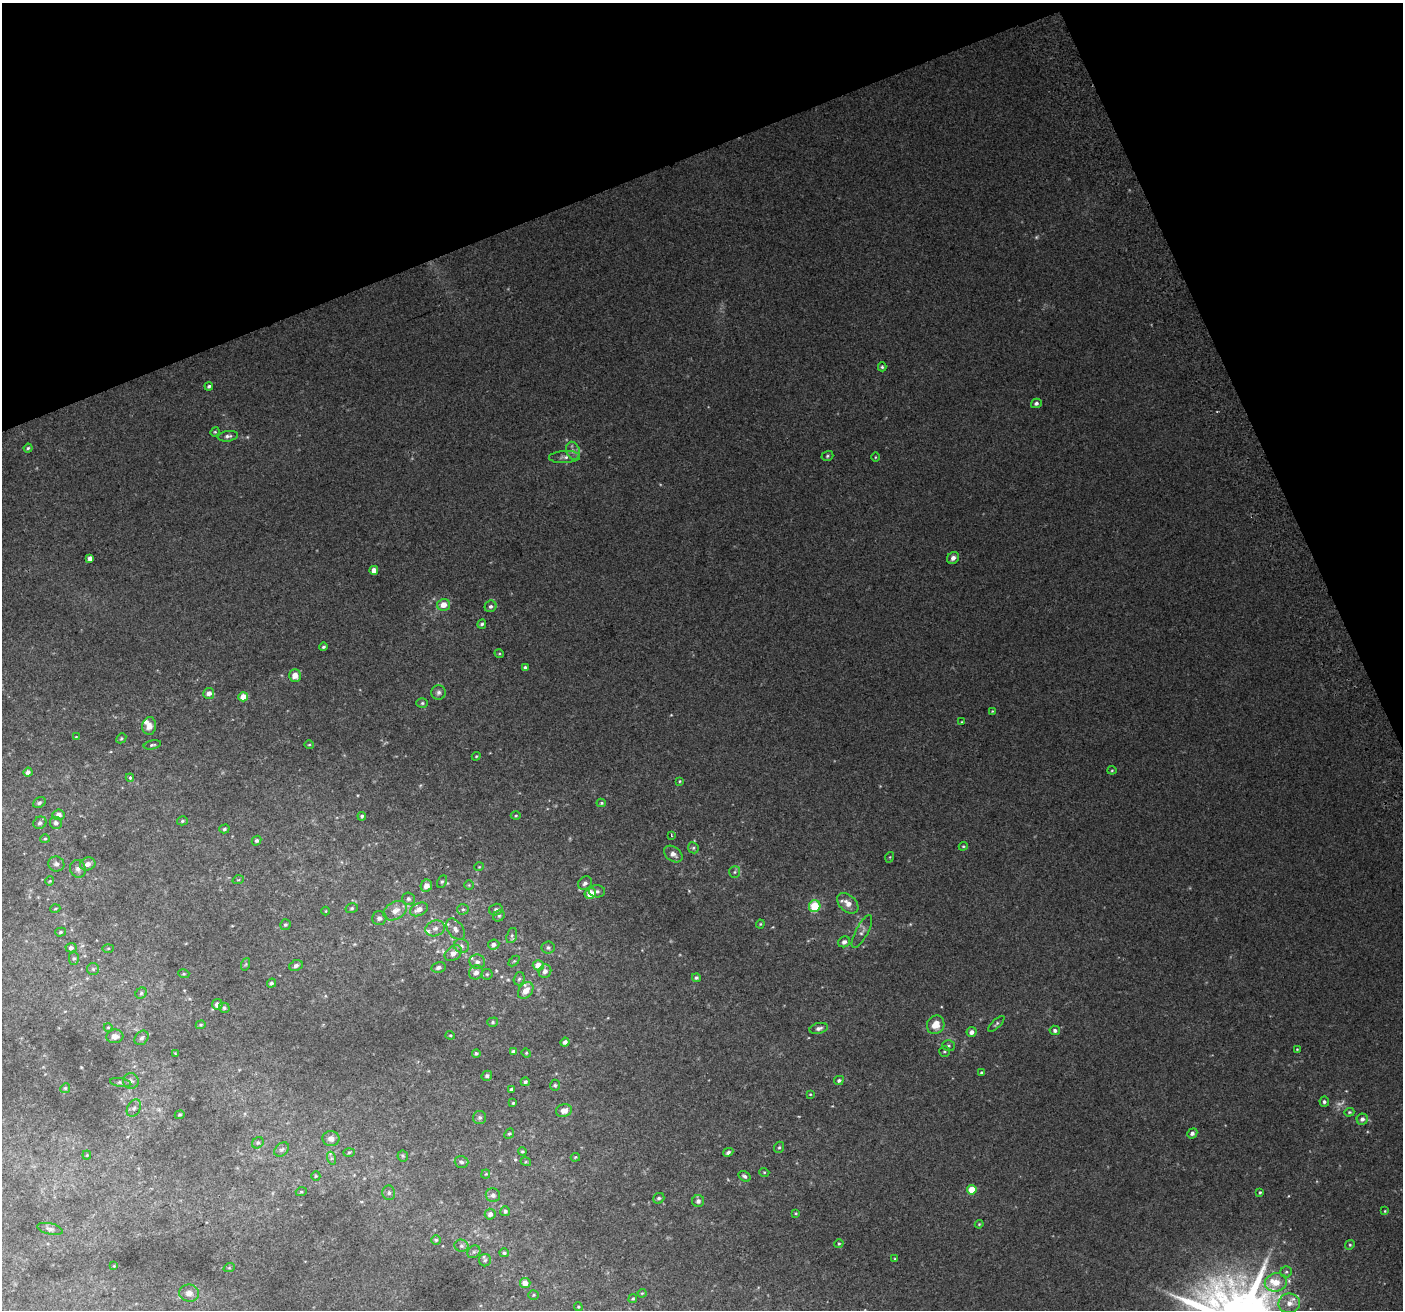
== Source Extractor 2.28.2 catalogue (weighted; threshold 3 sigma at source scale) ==
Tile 3 of 4 x 4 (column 3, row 1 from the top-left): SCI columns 2847-4247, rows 4085-5392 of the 5688 x 5494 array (HDU 1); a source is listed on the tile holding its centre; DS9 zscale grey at full resolution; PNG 1405 x 1312 px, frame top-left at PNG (2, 3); each listed source drawn as its Kron ellipse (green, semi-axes under 4 px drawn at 4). Shown black and unused: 20% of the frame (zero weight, under 2 of 3 exposures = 2% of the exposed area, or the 3 px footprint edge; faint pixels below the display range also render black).
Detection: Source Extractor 2.28.2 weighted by HDU 2 'WHT'; one run over the whole footprint, this tile lists its part. Background 0.0744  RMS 0.014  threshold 0.063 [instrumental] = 3 sigma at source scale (4.5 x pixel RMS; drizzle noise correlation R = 1.50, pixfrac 1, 0.0396/0.0396 arcsec/px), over >= 5 px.
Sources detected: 205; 2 too faint to see at this stretch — neither listed nor drawn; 5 inside a brighter listed object's ellipse — not listed separately; the other 198 listed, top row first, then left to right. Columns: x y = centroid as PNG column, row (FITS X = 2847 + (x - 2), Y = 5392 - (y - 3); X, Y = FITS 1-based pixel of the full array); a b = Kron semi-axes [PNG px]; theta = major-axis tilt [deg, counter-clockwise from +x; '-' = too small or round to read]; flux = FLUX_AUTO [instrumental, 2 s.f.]
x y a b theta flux
882 367 4 4 - 1.8
209 386 4 3 - 2.5
1036 403 5 4 - 3.8
215 432 5 4 - 1.5
228 436 10 5 7 4.2
28 448 4 4 - 1.9
573 451 9 6 -76 5.7
827 456 6 4 18 2
565 457 15 6 2 6.5
875 457 4 3 - 1.1
90 558 4 4 - 6.3
953 558 6 5 - 5.9
374 570 4 4 - 9.4
443 605 6 6 - 14
490 606 6 5 - 3.8
482 624 5 4 - 2.9
323 647 4 3 - 2.2
499 653 5 3 - 1.3
525 667 4 3 - 3.1
295 675 6 6 - 15
439 692 7 7 - 4
209 693 5 5 - 7.7
243 697 5 4 - 16
422 703 6 5 - 2.1
992 711 3 3 - 0.96
962 722 4 2 - 0.82
149 726 9 7 84 9.8
76 737 4 3 - 1
121 738 5 4 - 2
152 745 9 4 12 2.2
309 745 5 3 - 1.5
476 756 4 4 - 1.3
1112 770 4 4 - 1.4
28 772 4 4 - 5.2
130 778 4 3 - 3
680 781 4 3 - 1.4
39 803 6 5 - 2.9
601 803 5 4 - 1.8
59 815 6 5 - 6.6
362 816 4 4 - 2.2
516 816 5 3 - 1.5
182 821 5 4 - 2.1
40 823 7 6 - 3.9
56 823 6 6 - 4.3
224 829 5 4 - 2.1
671 835 4 2 - 1.1
45 839 5 4 - 1.8
257 841 5 4 - 2.3
963 846 4 4 - 1.5
693 848 6 5 - 2.4
673 854 10 7 -38 7.5
890 857 5 3 - 1.3
56 864 8 7 - 5.8
88 864 8 6 19 8.1
479 867 5 3 - 1
78 869 9 8 - 5.6
735 872 6 5 - 2.5
238 880 6 3 18 1.3
50 881 4 4 - 1.4
442 882 6 4 61 2.1
585 883 7 6 - 5.2
469 885 5 5 - 1.5
426 886 6 5 - 9.3
597 891 8 6 -2 4.5
590 893 6 5 - 20
408 899 6 6 - 3.3
848 903 12 8 -42 12
815 906 6 5 - 38
352 908 6 5 - 2.1
55 909 5 3 - 1.4
419 909 9 6 25 9.3
463 909 6 5 - 2.4
496 910 7 5 17 3.4
326 911 4 3 - 0.95
395 911 13 8 30 12
499 916 6 5 - 2.4
379 918 7 7 - 4.6
760 924 4 4 - 1.3
285 925 6 5 - 2.3
435 928 10 7 17 6.7
455 929 12 7 -55 6.8
61 932 5 4 - 2
862 932 18 6 62 6.3
512 935 8 5 72 2.8
844 942 6 5 - 4.3
494 945 6 5 - 5.5
461 946 8 6 -23 4.4
71 948 5 4 - 3.9
108 948 5 3 - 1.3
548 948 6 6 - 2.9
453 953 9 6 38 9
74 958 6 5 - 2.4
514 961 6 4 43 1.5
477 962 8 7 - 5.6
246 964 6 4 71 1.9
538 965 5 5 - 15
296 966 7 5 24 3.7
438 967 7 5 11 4.8
93 969 6 6 - 2.6
545 971 7 6 - 6.3
476 972 7 7 - 7.5
184 974 5 3 - 1.3
487 974 5 5 - 2
696 978 4 4 - 2.5
519 979 7 5 72 3
271 983 5 4 - 2.8
526 991 9 6 53 13
141 993 6 5 - 2.5
217 1004 5 5 - 7.3
224 1008 5 5 - 2.4
493 1022 5 4 - 2.1
996 1024 10 4 44 2.4
201 1025 5 4 - 1.6
936 1025 9 8 - 17
108 1027 4 4 - 1.4
819 1028 9 5 14 4.7
1055 1030 5 4 - 3.8
972 1032 5 5 - 6.1
450 1035 4 4 - 1.6
115 1036 8 6 7 7.8
142 1038 8 6 48 3.5
565 1042 4 4 - 4.3
948 1046 6 5 - 2.3
1297 1049 3 3 - 1.1
944 1051 5 5 - 2.1
513 1052 4 4 - 4.8
175 1053 4 4 - 1
476 1053 4 4 - 2.1
526 1053 5 4 - 1.5
981 1073 4 3 - 1.9
487 1076 5 5 - 3.5
839 1080 5 4 - 2.8
131 1081 8 8 - 4.8
525 1082 4 4 - 2.8
121 1083 11 4 -10 3.1
555 1085 5 5 - 2.1
65 1088 5 4 - 1.6
512 1089 4 3 - 2.6
810 1094 4 3 - 1.1
1324 1102 5 5 - 2.9
513 1103 3 3 - 1.3
134 1108 9 6 61 4.2
564 1111 8 6 15 8.6
1349 1112 5 4 - 1.6
180 1115 5 4 - 1.6
480 1117 6 6 - 3.4
1362 1119 5 5 - 4.9
509 1133 5 4 - 1.8
1192 1133 5 4 - 4.4
331 1139 8 7 - 6.3
258 1143 6 5 - 2.4
779 1147 6 4 67 2.1
282 1149 8 6 42 2.9
349 1152 5 3 - 1.6
522 1152 4 4 - 1.7
728 1152 5 4 - 3.3
87 1155 4 4 - 1.4
403 1156 6 5 - 2
575 1157 5 3 - 1.5
331 1158 7 4 -72 2.5
461 1162 7 6 - 2.9
526 1162 5 3 - 1.4
764 1172 5 3 - 1.3
486 1174 4 4 - 1.4
316 1176 5 4 - 1.6
744 1176 6 4 -34 3.6
972 1190 5 5 - 25
301 1192 5 3 - 1.3
1260 1192 3 3 - 1.6
389 1193 7 6 - 3.7
493 1195 7 7 - 5.2
659 1198 6 5 - 2.6
698 1201 6 6 - 4.1
505 1211 5 5 - 3
1385 1211 4 4 - 1.2
796 1213 3 3 - 1.2
490 1214 5 5 - 6.2
979 1224 4 3 - 1.3
50 1229 13 5 -13 4.3
436 1240 5 5 - 1.9
839 1244 5 4 - 1.8
1350 1245 5 4 - 1.8
461 1246 7 6 - 3.3
474 1252 7 5 43 3
504 1253 5 4 - 2.4
895 1259 4 3 - 1.4
485 1260 6 6 - 3.1
114 1266 3 3 - 0.91
229 1268 5 3 - 1.3
1286 1272 6 5 - 2.4
1276 1282 11 9 16 20
525 1283 5 5 - 11
189 1293 10 8 -10 8.7
642 1293 4 4 - 1.3
534 1295 5 4 - 1.7
633 1299 5 4 - 1.7
1289 1303 11 9 11 13
578 1307 4 3 - 1.5